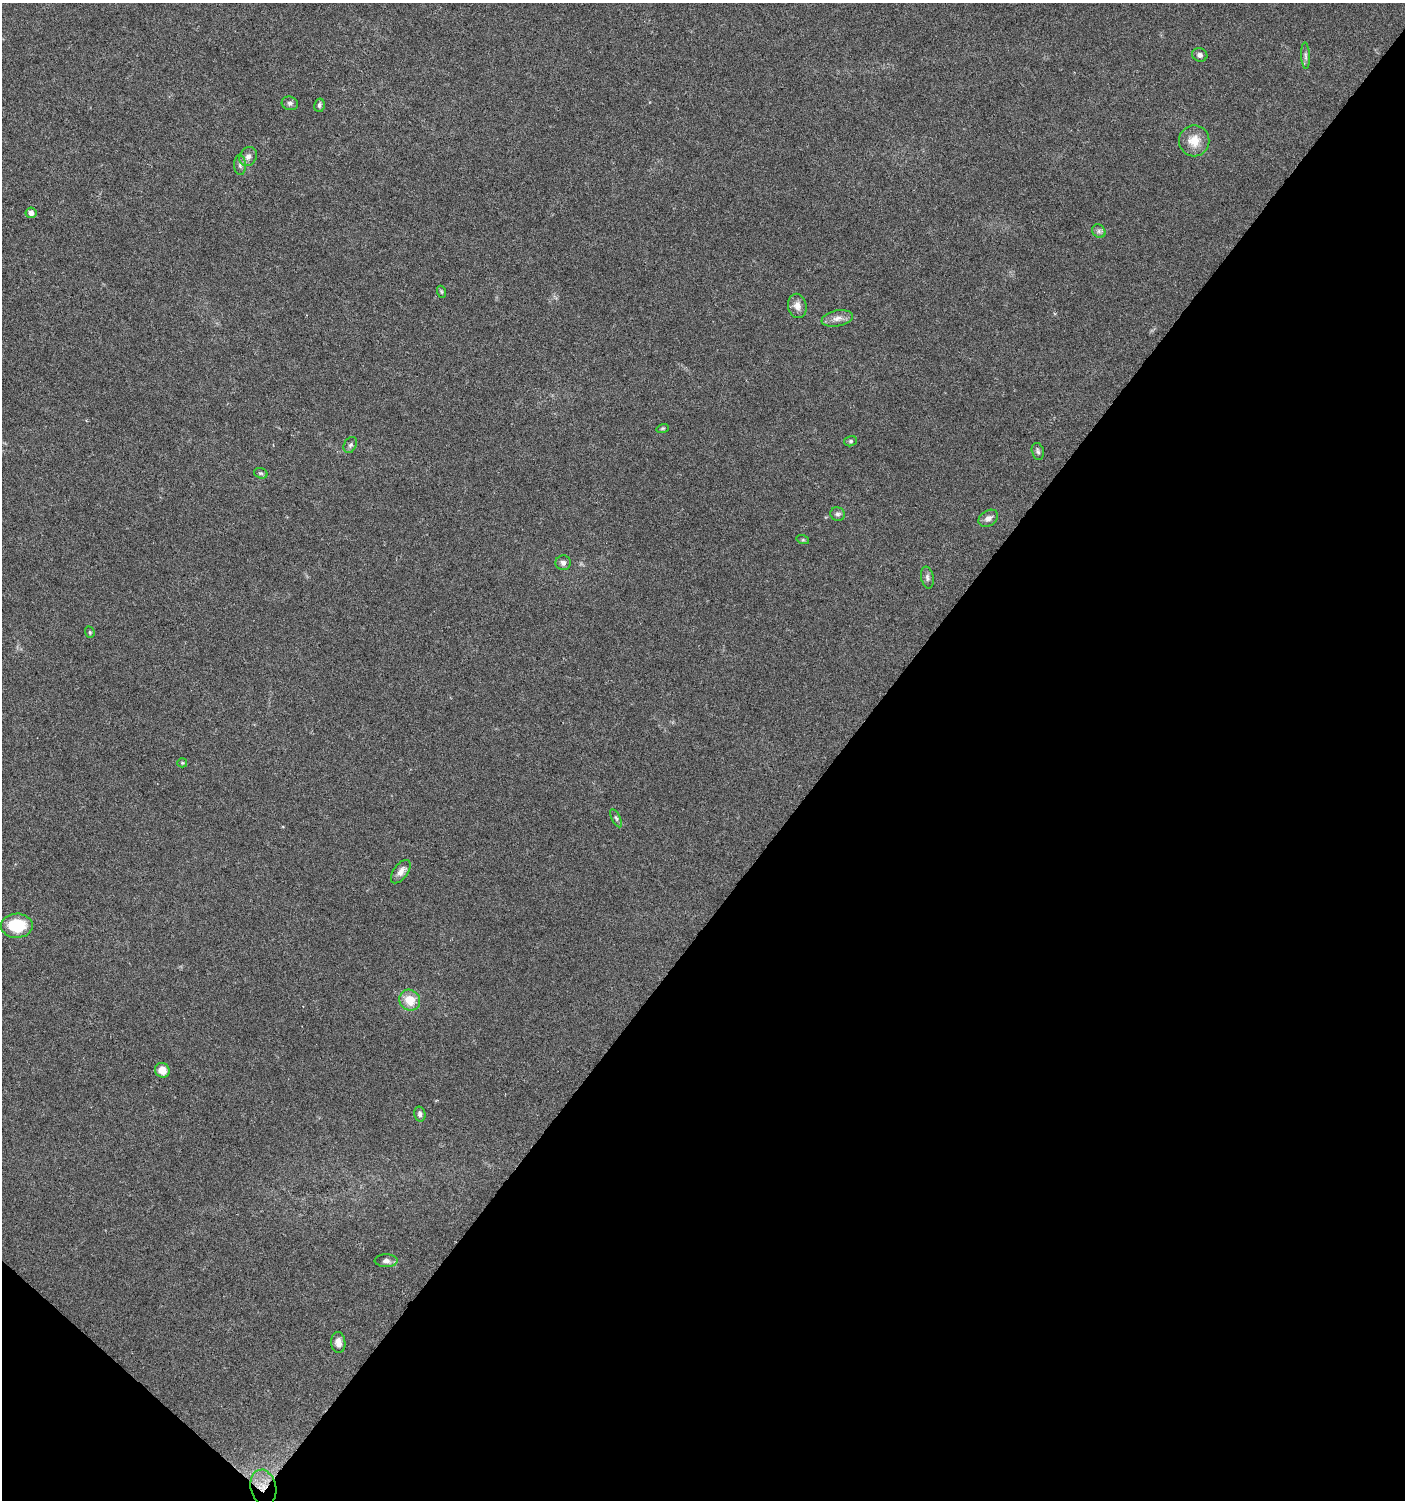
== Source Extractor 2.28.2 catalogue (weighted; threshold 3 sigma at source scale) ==
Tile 15 of 4 x 4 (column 3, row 4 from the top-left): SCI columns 3049-4451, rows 3-1500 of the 6029 x 6005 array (HDU 1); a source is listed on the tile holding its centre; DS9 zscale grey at full resolution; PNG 1407 x 1502 px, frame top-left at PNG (2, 3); each listed source drawn as its Kron ellipse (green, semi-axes under 4 px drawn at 4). Shown black and unused: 42% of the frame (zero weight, under 5 of 9 exposures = <1% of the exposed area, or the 3 px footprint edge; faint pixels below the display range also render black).
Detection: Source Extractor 2.28.2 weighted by HDU 2 'WHT'; one run over the whole footprint, this tile lists its part. Background 0.0353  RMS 0.0025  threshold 0.0101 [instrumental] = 3 sigma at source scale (4.09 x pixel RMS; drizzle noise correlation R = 1.36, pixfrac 0.8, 0.0396/0.0396 arcsec/px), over >= 5 px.
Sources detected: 33; all 33 listed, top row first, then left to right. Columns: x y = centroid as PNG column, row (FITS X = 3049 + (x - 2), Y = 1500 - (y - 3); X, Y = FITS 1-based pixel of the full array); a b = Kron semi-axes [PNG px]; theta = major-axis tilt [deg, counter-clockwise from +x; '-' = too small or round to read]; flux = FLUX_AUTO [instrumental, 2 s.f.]
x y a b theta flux
1200 55 8 6 -19 0.79
1305 56 13 4 -87 0.73
290 103 8 6 -15 0.72
319 105 7 5 77 0.49
1194 141 15 15 - 3.8
248 157 10 8 56 1.2
240 165 10 6 -86 0.72
31 213 5 5 - 1.1
1099 231 7 6 - 0.64
442 292 6 4 -71 0.29
797 306 12 9 -78 1.7
837 318 16 8 11 1.5
663 428 6 4 17 0.3
851 441 6 5 - 0.41
350 445 8 6 61 0.66
1038 452 9 6 -77 0.59
261 473 7 5 -18 0.38
838 514 7 6 - 0.63
988 518 10 7 33 1.2
803 540 6 4 -18 0.29
563 563 7 7 - 0.78
927 578 11 6 -80 0.75
90 632 6 4 -70 0.3
182 763 5 4 - 0.27
616 818 10 4 -63 0.51
401 872 13 7 54 1.6
17 926 16 12 1 8.8
410 1000 11 10 - 4.1
162 1070 7 7 - 2.4
420 1114 7 5 -77 0.72
386 1261 11 6 -1 0.96
338 1343 10 7 -82 1.4
263 1487 18 13 -76 3.9
Overlapping masked pixels (flux is a lower limit): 1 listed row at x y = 263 1487